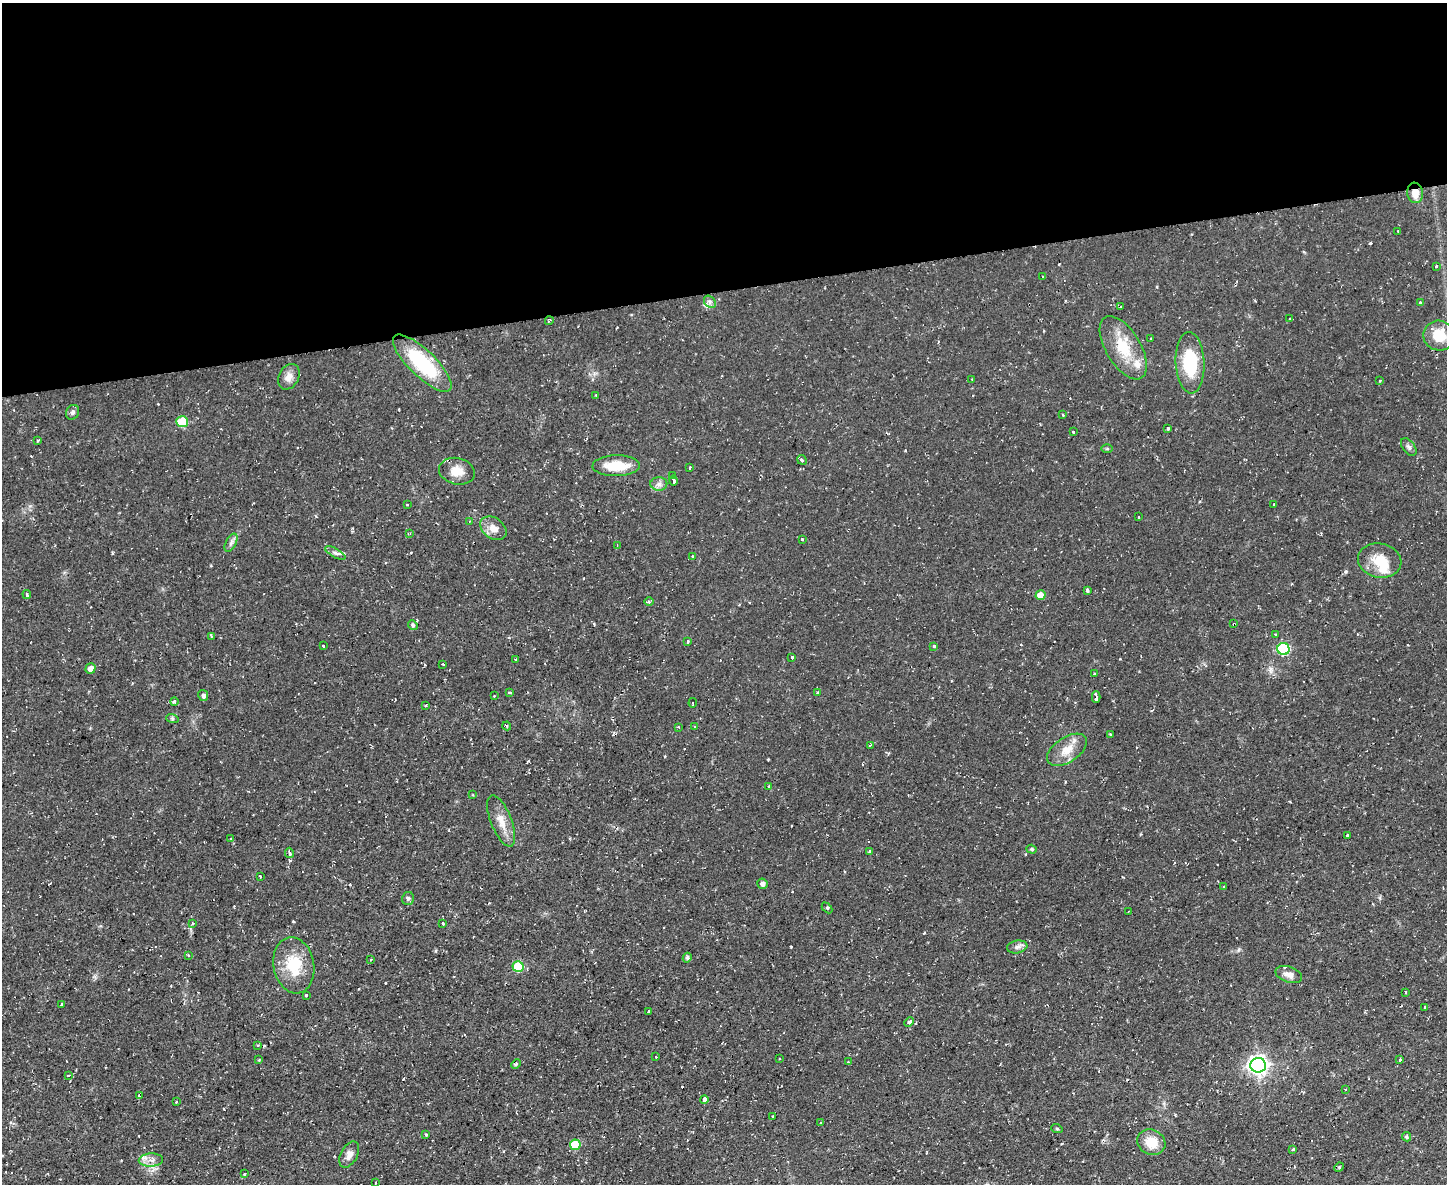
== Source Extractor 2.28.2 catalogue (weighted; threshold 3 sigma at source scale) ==
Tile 2 of 3 x 4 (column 2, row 1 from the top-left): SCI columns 1575-3019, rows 3548-4729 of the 4703 x 4729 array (HDU 1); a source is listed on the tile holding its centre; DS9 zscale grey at full resolution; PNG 1449 x 1186 px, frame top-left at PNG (2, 3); each listed source drawn as its Kron ellipse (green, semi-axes under 4 px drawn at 4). Shown black and unused: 24% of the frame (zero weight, under 2 of 3 exposures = <1% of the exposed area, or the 3 px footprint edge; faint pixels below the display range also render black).
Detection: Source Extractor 2.28.2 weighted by HDU 2 'WHT'; one run over the whole footprint, this tile lists its part. Background 0.0596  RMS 0.0061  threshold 0.0276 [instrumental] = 3 sigma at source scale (4.5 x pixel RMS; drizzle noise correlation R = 1.50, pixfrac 1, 0.05/0.05 arcsec/px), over >= 5 px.
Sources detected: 152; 17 cosmic-ray / hot-pixel residue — neither listed nor drawn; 3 inside a brighter listed object's ellipse — not listed separately; the other 132 listed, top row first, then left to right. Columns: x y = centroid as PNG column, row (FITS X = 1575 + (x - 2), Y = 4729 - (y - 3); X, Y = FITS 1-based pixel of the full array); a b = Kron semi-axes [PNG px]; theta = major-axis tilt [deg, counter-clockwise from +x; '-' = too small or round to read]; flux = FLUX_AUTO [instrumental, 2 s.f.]
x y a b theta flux
1415 193 10 8 -82 6.5
1398 231 2 2 - 0.38
1436 266 3 3 - 2.1
1042 277 2 2 - 0.57
710 302 7 5 -47 1.5
1421 303 4 3 - 4.5
1121 307 3 3 - 1.3
1289 318 3 2 - 0.86
549 321 4 2 - 0.72
1439 336 16 15 - 16
1151 339 3 2 - 0.59
1123 348 35 17 -59 21
422 363 39 13 -44 47
1190 363 31 14 -87 30
289 377 13 10 63 4.5
972 379 2 2 - 0.4
1380 380 3 2 - 0.69
596 395 3 2 - 0.88
73 412 7 6 - 1.9
1063 415 3 2 - 0.51
182 422 6 5 - 26
1168 428 3 3 - 2.8
1073 432 3 3 - 1
38 440 4 3 - 0.84
1409 447 10 6 -52 1.8
1107 449 6 4 0 0.74
802 460 5 4 - 1.1
616 466 24 10 1 17
690 468 3 2 - 1.2
457 471 18 13 -13 8.2
673 476 3 3 - 2.8
673 480 5 3 - 2
659 484 8 7 - 2.5
1274 504 3 2 - 0.5
407 505 2 2 - 0.75
1138 517 3 2 - 0.48
470 521 3 3 - 0.63
493 528 14 10 -36 5.7
410 533 3 3 - 0.6
802 539 3 3 - 1.2
231 543 10 5 62 2
617 545 4 2 - 0.56
335 553 11 4 -28 2
692 556 3 2 - 0.78
1380 561 22 17 -11 14
1087 591 4 3 - 5.6
27 594 4 3 - 2.6
1040 595 5 5 - 7.3
649 601 5 3 - 0.74
1234 624 3 2 - 0.66
413 625 5 4 - 0.99
1276 635 3 3 - 0.69
211 636 3 3 - 0.67
688 642 4 2 - 0.49
323 646 3 3 - 1.1
934 646 3 3 - 1.5
1283 649 6 6 - 64
792 658 4 2 - 2.2
516 659 3 2 - 0.76
443 664 3 2 - 0.54
90 669 5 5 - 3.8
1094 674 3 3 - 2.1
510 692 3 3 - 1.2
817 693 3 3 - 0.65
203 696 5 4 - 1.5
494 696 3 3 - 0.55
1096 697 6 3 -89 7.2
174 701 4 4 - 1.4
693 703 4 2 - 0.77
425 705 3 2 - 0.84
172 718 6 4 -19 0.9
507 726 4 3 - 0.95
678 727 3 3 - 0.79
695 727 3 3 - 0.7
1110 734 4 3 - 0.52
870 745 3 2 - 0.66
1067 750 22 12 34 9.3
769 786 3 3 - 0.84
473 795 2 2 - 0.62
501 821 27 10 -68 8.6
1347 835 3 2 - 0.64
230 839 3 2 - 0.43
1032 849 5 4 - 0.73
869 851 4 3 - 1.4
289 853 5 3 - 2.4
260 876 3 2 - 0.79
763 884 5 5 - 2.4
1224 887 3 3 - 0.56
408 898 6 6 - 1.4
827 908 6 4 -46 1.1
1128 912 3 2 - 0.42
193 923 4 4 - 1.2
443 923 3 2 - 1
1017 947 10 6 10 2.2
188 955 3 3 - 0.75
687 958 5 4 - 1.2
371 960 4 3 - 0.59
294 965 28 20 -79 21
518 966 5 5 - 30
1289 974 14 7 -19 4
1406 992 3 2 - 0.43
306 995 3 3 - 1.4
62 1004 4 3 - 2
1424 1007 3 2 - 0.5
649 1011 3 3 - 2.6
909 1022 5 4 - 1.9
258 1045 4 2 - 0.52
656 1057 2 2 - 0.58
780 1059 3 2 - 0.86
259 1060 4 4 - 0.52
1400 1060 3 2 - 0.95
848 1062 2 2 - 0.59
516 1064 5 3 - 0.82
1258 1065 7 7 - 300
68 1075 3 3 - 4.2
1345 1089 4 2 - 0.49
139 1096 3 3 - 1.5
704 1099 4 4 - 9.7
176 1102 3 3 - 0.71
773 1117 4 2 - 0.66
821 1123 3 2 - 0.94
1057 1129 6 3 -19 0.64
426 1135 4 3 - 0.69
1407 1137 5 4 - 1.1
1151 1142 14 12 -28 12
575 1145 5 5 - 20
1293 1149 3 3 - 1.1
349 1155 14 8 62 4.5
151 1160 12 6 3 3.8
1339 1167 5 4 - 0.81
245 1174 3 3 - 0.72
375 1183 3 2 - 0.54
Overlapping masked pixels (flux is a lower limit): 2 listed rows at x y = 1415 193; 1234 624
Unlisted compact peaks at least as high as the median listed source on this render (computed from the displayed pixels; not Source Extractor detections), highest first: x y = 1370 243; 1345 572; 791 947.